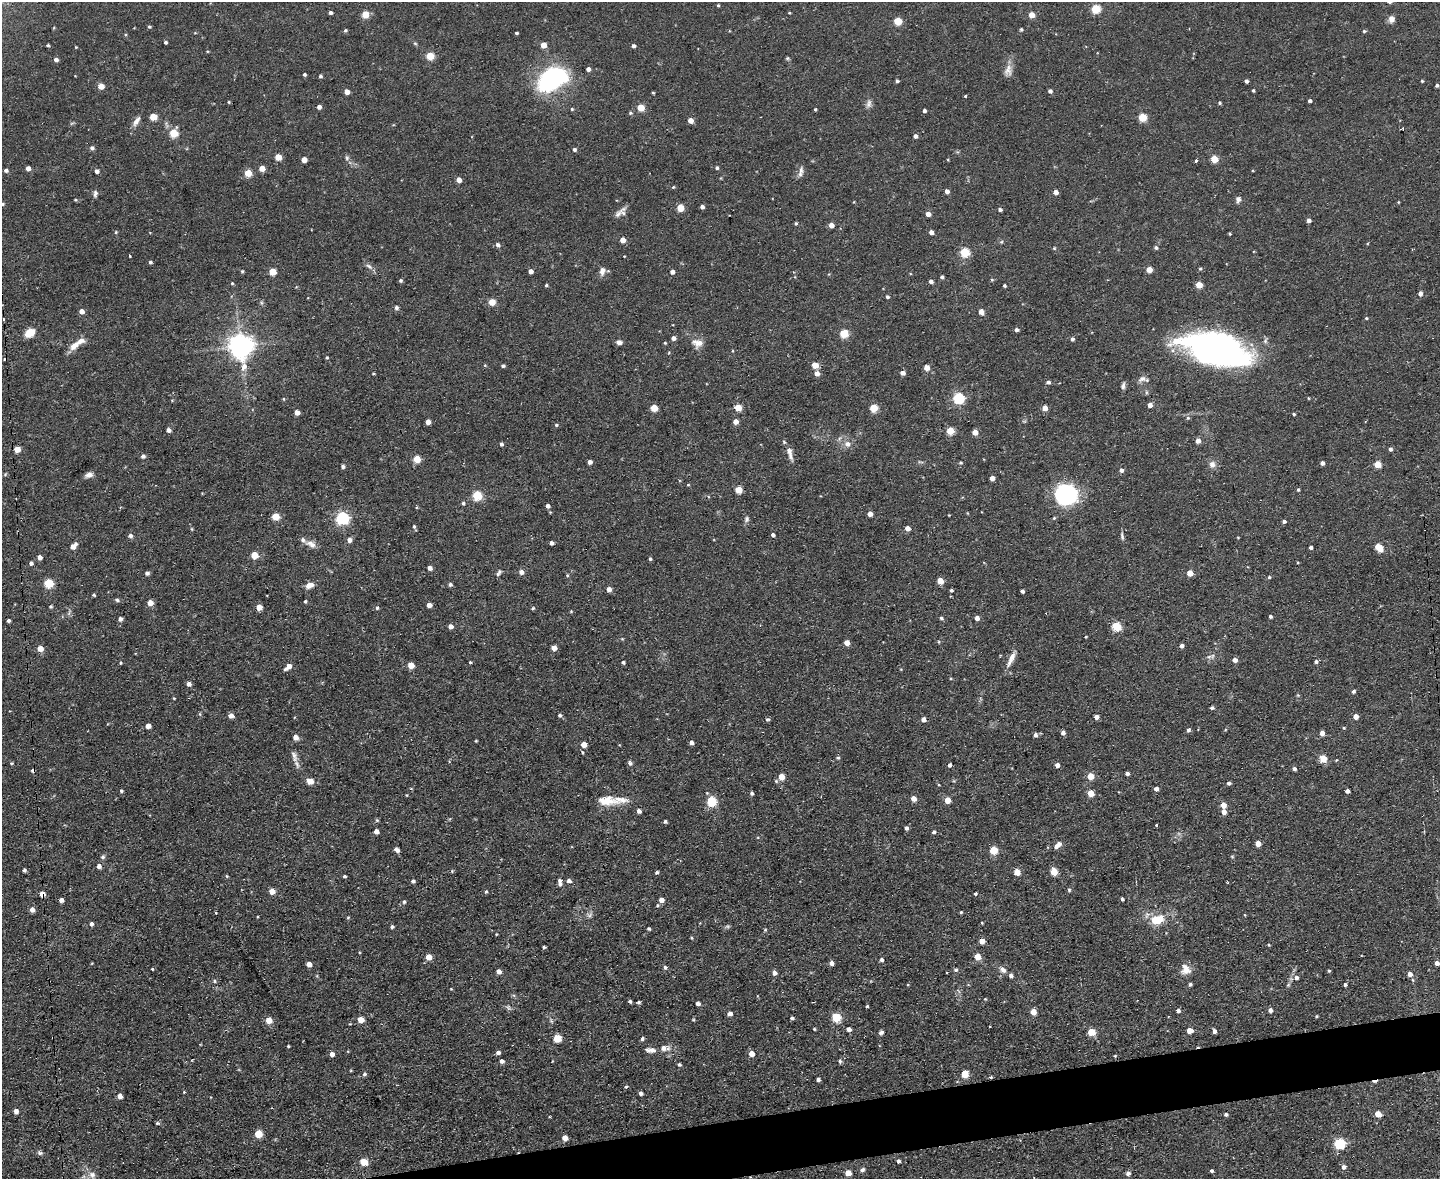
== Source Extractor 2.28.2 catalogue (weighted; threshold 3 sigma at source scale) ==
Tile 5 of 3 x 4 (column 2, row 2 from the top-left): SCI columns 1678-3115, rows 2354-3530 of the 4684 x 4706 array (HDU 1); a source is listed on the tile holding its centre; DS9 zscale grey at full resolution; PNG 1442 x 1181 px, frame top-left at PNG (2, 2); no overlay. Shown black and unused: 3% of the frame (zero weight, under 2 of 3 exposures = <1% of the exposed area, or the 3 px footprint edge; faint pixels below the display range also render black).
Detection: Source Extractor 2.28.2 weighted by HDU 2 'WHT'; one run over the whole footprint, this tile lists its part. Background 0.0728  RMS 0.0067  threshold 0.0301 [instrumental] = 3 sigma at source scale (4.5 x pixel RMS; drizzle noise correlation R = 1.50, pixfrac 1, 0.05/0.05 arcsec/px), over >= 5 px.
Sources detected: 457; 2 too faint to see at this stretch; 2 inside a brighter object's white glare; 7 cosmic-ray / hot-pixel residue — not listed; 9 inside a brighter listed object's ellipse — not listed separately; the other 437 listed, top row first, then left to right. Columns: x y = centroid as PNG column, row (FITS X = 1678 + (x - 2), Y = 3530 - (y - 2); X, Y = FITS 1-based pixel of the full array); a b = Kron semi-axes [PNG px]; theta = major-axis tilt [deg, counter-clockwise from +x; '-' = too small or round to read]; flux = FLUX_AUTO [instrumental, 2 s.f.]
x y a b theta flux
718 6 4 4 - 0.77
1096 9 5 5 - 32
330 12 4 4 - 1.7
789 13 3 3 - 0.6
365 14 5 5 - 16
1032 15 4 4 - 9.4
1391 19 9 7 -89 3.3
898 21 5 4 - 22
149 27 4 4 - 0.92
1021 29 5 4 - 0.77
345 31 5 4 - 0.99
1364 31 5 4 - 0.95
516 33 3 3 - 1
165 42 3 3 - 1.2
415 43 6 4 -41 0.91
48 45 4 3 - 0.92
543 45 4 4 - 8.5
633 46 4 4 - 1.8
76 47 3 3 - 0.56
430 56 5 5 - 21
787 58 5 5 - 0.82
56 60 4 4 - 2.5
588 69 4 4 - 2.9
1008 70 15 10 84 5
304 74 4 3 - 1.2
320 76 4 3 - 1.2
551 79 21 14 46 96
897 81 3 3 - 1.3
1246 81 4 3 - 1.8
1422 81 3 3 - 0.71
1437 85 4 4 - 1.3
101 86 5 4 - 6.9
1253 90 3 3 - 0.95
1050 91 4 4 - 1.9
347 92 4 4 - 5.6
653 93 3 2 - 0.72
965 96 3 3 - 2.1
1310 101 4 3 - 1.8
229 102 4 3 - 0.64
1219 103 4 4 - 0.93
869 104 12 7 75 2.7
319 107 4 4 - 3.2
641 108 5 5 - 14
572 109 5 4 - 0.75
815 109 3 3 - 0.81
924 111 3 3 - 1.7
630 113 5 4 - 0.93
153 117 5 5 - 15
1142 117 5 5 - 27
690 120 4 4 - 5.4
136 121 14 6 57 3.7
1402 129 4 3 - 0.73
174 133 5 5 - 25
915 136 4 4 - 2.4
92 148 6 5 - 2
574 150 4 4 - 1.5
278 157 5 4 - 12
347 158 7 5 -89 1.3
1214 159 5 5 - 17
304 160 4 4 - 6.1
1195 161 3 3 - 2
28 168 4 4 - 3.4
262 168 5 4 - 6.6
717 168 4 4 - 1.2
6 170 5 4 - 1.7
801 170 12 7 86 3
97 171 4 4 - 2.2
248 173 5 4 - 15
459 180 4 4 - 4.5
673 187 4 4 - 0.7
947 191 4 4 - 2.8
1056 192 4 4 - 3.6
95 193 9 5 85 1.9
1238 199 8 6 85 2.3
75 200 4 3 - 0.82
1398 202 4 3 - 0.52
2 204 5 4 - 1
702 207 4 4 - 2.2
680 208 5 5 - 16
1000 209 4 4 - 1.6
618 214 23 5 45 3.2
928 214 4 4 - 4.6
1308 220 4 4 - 2.7
796 223 4 3 - 0.93
831 225 4 4 - 5.7
116 232 4 4 - 0.78
931 232 4 4 - 3.4
1230 234 3 3 - 0.7
622 240 5 4 - 6.1
1001 242 5 4 - 0.8
498 245 5 5 - 2.1
1054 248 4 4 - 0.7
1156 248 5 4 - 1.3
964 252 5 5 - 36
130 256 3 3 - 1.2
150 262 4 4 - 1.2
369 266 12 5 -32 2.3
1200 269 4 4 - 0.85
1149 270 4 4 - 8.1
242 271 5 4 - 0.81
530 271 4 4 - 3.3
602 271 10 7 74 3.4
272 272 5 5 - 14
672 272 5 5 - 2.6
910 273 4 3 - 0.48
942 277 4 4 - 1.3
401 280 4 4 - 1.1
992 280 4 4 - 0.73
931 281 4 4 - 2.2
232 283 4 4 - 0.7
546 285 4 3 - 0.94
1199 285 5 4 - 12
1004 286 3 3 - 1.1
1420 293 5 4 - 2.7
887 297 4 4 - 1.2
492 302 5 5 - 10
261 303 6 4 72 0.99
396 308 5 5 - 1.6
81 311 4 4 - 4.4
981 312 7 5 -61 3.3
1366 318 4 3 - 0.69
3 319 3 2 - 0.79
1017 330 4 4 - 2
30 333 10 8 39 9.4
844 333 5 5 - 28
673 338 4 4 - 2.9
1072 339 4 4 - 1.7
619 342 6 5 - 2.7
665 343 4 3 - 0.63
698 343 15 11 -8 5.8
74 346 18 9 40 6.1
240 346 8 8 - 700
1222 351 59 29 -15 230
327 358 4 4 - 0.85
815 365 5 4 - 11
503 366 4 4 - 1.4
927 368 5 4 - 6.1
373 373 3 3 - 0.64
817 373 5 5 - 3.9
902 373 4 4 - 3.4
1142 379 11 7 18 3.3
1048 382 5 4 - 2
1123 386 9 5 80 2
1146 392 6 4 -72 0.95
958 398 5 5 - 65
1308 398 4 3 - 0.49
284 399 5 3 - 0.57
172 400 4 4 - 0.56
1150 405 4 4 - 3.9
654 408 5 5 - 13
738 408 5 4 - 14
874 408 5 5 - 22
1045 408 4 4 - 7.1
297 412 4 4 - 5
1294 414 3 3 - 0.84
1188 418 5 4 - 1.1
428 422 4 4 - 4.9
735 422 5 5 - 4.3
556 425 5 4 - 0.95
169 430 4 4 - 2.7
950 431 5 5 - 20
975 432 4 4 - 6.3
1198 441 5 4 - 4.5
501 444 4 4 - 1.6
847 444 7 7 - 3.8
17 449 5 4 - 11
1390 449 4 4 - 1.8
790 453 20 6 -75 4.4
143 456 5 4 - 2
417 459 5 5 - 19
590 462 4 4 - 2.8
920 462 10 3 -10 0.96
960 463 4 3 - 0.88
1322 463 4 4 - 2.4
1212 464 9 8 - 3.5
1377 464 5 4 - 14
343 466 5 4 - 1.6
1121 470 4 4 - 2.3
5 474 5 5 - 0.85
89 475 9 6 19 3.1
992 478 4 4 - 4
688 485 5 3 - 0.61
738 490 5 4 - 14
1298 490 4 3 - 0.94
1066 495 18 16 -11 92
477 496 5 5 - 38
463 503 5 4 - 1.1
548 506 5 4 - 2.1
417 507 5 3 - 0.62
870 514 4 4 - 4.4
949 515 2 2 - 0.52
275 516 5 5 - 14
342 518 6 6 - 110
1054 518 5 4 - 0.79
746 519 9 6 76 1.8
1284 521 4 3 - 2
414 526 5 4 - 0.98
907 528 4 4 - 4.2
192 529 5 3 - 0.7
773 535 4 4 - 1.8
130 536 6 5 - 1.8
1122 536 10 4 -83 1.7
1238 537 4 2 - 0.46
349 540 5 5 - 3.4
551 543 4 3 - 2.2
311 544 15 8 -28 4.3
73 546 8 5 43 5.2
1311 547 3 3 - 1.8
1379 548 10 7 -47 6.3
254 555 5 5 - 14
39 557 5 4 - 3.4
650 559 4 3 - 1.1
31 563 4 4 - 1.5
1298 563 4 3 - 0.6
430 568 4 4 - 3.3
521 572 5 5 - 3
147 573 5 4 - 1.7
498 573 10 5 58 1.7
1190 573 4 4 - 9.9
567 575 4 4 - 0.74
1269 577 4 4 - 0.86
940 581 5 4 - 10
48 583 5 5 - 31
450 584 4 4 - 1.6
309 585 10 6 25 4.6
609 589 5 4 - 4
951 590 3 3 - 1.2
1022 591 4 4 - 1.9
94 595 3 3 - 0.95
267 595 3 2 - 0.5
117 600 6 4 -21 1.2
305 601 4 3 - 1
150 603 5 5 - 5.6
429 605 4 4 - 3.5
51 607 5 4 - 0.84
259 607 5 5 - 7.6
377 608 5 4 - 1.1
533 608 5 4 - 0.98
571 611 5 3 - 0.57
1270 617 4 3 - 1.4
941 618 5 4 - 1.2
977 618 4 4 - 3.3
120 619 4 4 - 2.4
8 621 3 3 - 1.2
450 626 5 4 - 3.6
1116 627 5 5 - 36
1086 637 3 2 - 0.63
938 642 5 3 - 0.63
847 643 4 4 - 6.2
1182 646 4 4 - 2.2
554 648 4 4 - 5.2
40 649 5 4 - 7.7
1209 657 7 4 3 1.5
1011 659 22 6 66 5.6
1235 660 5 4 - 3
470 662 3 3 - 0.72
623 662 4 4 - 1.2
1316 662 4 4 - 1.5
120 663 4 3 - 0.71
411 665 5 4 - 9.6
288 667 7 4 40 5.2
951 679 4 3 - 0.65
189 684 5 4 - 2.9
1353 691 5 4 - 1.4
174 698 3 3 - 0.54
1212 708 5 4 - 1.1
560 715 5 4 - 1.5
231 716 5 4 - 4.2
1356 716 4 4 - 4.9
1096 717 4 4 - 3
767 719 6 4 1 1.1
923 720 4 4 - 3.8
148 726 5 4 - 5.1
1344 728 4 4 - 0.75
1188 730 4 4 - 1.6
1063 733 4 4 - 2.3
1322 733 4 4 - 4.5
1035 735 5 4 - 2.2
295 737 5 5 - 4.5
476 741 3 3 - 0.67
691 742 4 4 - 2.1
584 745 5 4 - 6.1
582 752 5 3 - 0.65
294 756 17 7 -73 4.3
838 758 5 4 - 1.1
1323 759 10 9 - 5.1
1336 760 4 2 - 0.54
11 763 4 3 - 0.82
630 763 6 5 - 1.8
949 765 4 4 - 1.6
1057 765 4 4 - 3.3
1294 769 4 4 - 1.9
1127 774 4 4 - 2
1090 776 5 4 - 13
781 777 5 5 - 9.7
310 781 5 4 - 9.9
1229 783 4 4 - 1.9
939 785 4 3 - 0.56
1156 789 4 4 - 3
121 791 4 4 - 0.9
1347 791 4 4 - 2.6
752 793 4 4 - 1.2
1091 793 5 4 - 13
407 795 4 3 - 0.53
913 798 4 4 - 5.3
947 800 5 4 - 8.4
606 801 27 11 -4 12
711 801 5 5 - 41
1223 805 5 4 - 6
639 811 4 4 - 3.1
1224 812 5 5 - 4.2
377 820 5 4 - 0.85
665 821 3 3 - 1.3
1156 825 3 3 - 1.9
906 828 4 4 - 1.9
376 831 4 4 - 3.5
934 832 4 4 - 1.4
1258 843 4 4 - 6.6
1059 844 6 5 - 3.5
397 850 6 4 -34 2.6
993 850 5 5 - 22
1232 856 5 3 - 0.65
103 857 6 5 - 1.5
99 866 5 5 - 3
24 870 4 3 - 1.3
657 872 4 4 - 1.2
1017 872 5 4 - 11
1054 872 5 5 - 15
227 876 4 4 - 0.68
344 876 3 3 - 1
413 881 4 4 - 1.6
569 881 5 4 - 2.7
560 884 6 5 - 1.8
1069 890 5 4 - 0.96
272 891 5 5 - 6.5
486 891 5 4 - 0.89
42 894 4 4 - 7.5
976 894 4 3 - 2.4
1122 899 3 3 - 1.2
61 900 5 4 - 2.5
661 900 5 4 - 4.3
404 902 5 4 - 1.1
32 910 5 5 - 3.5
961 912 3 3 - 0.85
216 913 3 2 - 0.89
1245 915 4 2 - 0.46
348 917 5 3 - 0.66
1157 920 20 13 16 14
982 923 3 2 - 0.56
91 924 5 4 - 1.7
392 927 4 4 - 1.4
649 929 4 3 - 1.2
765 930 5 4 - 0.74
496 934 4 3 - 0.53
691 938 4 3 - 0.74
982 941 4 4 - 6.2
1269 945 4 4 - 0.69
544 947 4 3 - 1
429 957 5 4 - 9.1
977 957 5 4 - 8.7
881 960 5 5 - 1.5
831 963 4 4 - 3
1437 963 4 4 - 3.8
309 964 5 4 - 4.7
665 967 5 4 - 1.6
152 969 3 3 - 1
1185 969 15 13 -65 6.5
956 970 5 4 - 1.4
1003 970 10 6 -43 3
1329 971 4 3 - 0.85
499 972 4 4 - 3.5
774 973 5 4 - 3.2
1410 974 5 4 - 4.3
1296 977 5 5 - 2.4
1413 980 6 3 -70 0.85
215 981 5 4 - 1
1190 984 4 4 - 1.4
1288 985 6 4 44 1
1345 985 4 3 - 1.5
451 989 5 3 - 0.49
630 1001 4 3 - 1.3
639 1002 5 4 - 1.1
698 1003 4 4 - 2.7
867 1006 3 3 - 0.95
508 1007 8 5 -83 1.5
1270 1010 4 4 - 2.8
1178 1011 5 4 - 1.9
1033 1012 4 4 - 7.9
730 1014 4 4 - 3.4
1316 1016 4 3 - 0.74
836 1017 5 5 - 32
792 1018 4 3 - 1.4
269 1020 5 5 - 9.5
361 1020 5 5 - 9.5
551 1021 7 4 -65 1.3
990 1027 3 2 - 0.65
814 1029 3 3 - 0.68
849 1029 5 4 - 3
1190 1031 5 4 - 7.5
1214 1031 4 4 - 2.8
881 1032 6 5 - 1.7
1091 1032 5 5 - 20
557 1038 5 5 - 20
642 1039 5 4 - 1.4
288 1046 3 3 - 0.67
664 1048 11 8 22 4.1
652 1050 9 7 -18 2.8
498 1053 5 4 - 2.1
751 1053 5 4 - 6.6
332 1054 5 4 - 3.8
502 1061 4 4 - 2.2
840 1061 5 4 - 1.3
679 1064 4 3 - 1.3
364 1074 5 5 - 1.4
964 1074 5 5 - 18
991 1077 3 3 - 1
818 1079 4 4 - 2
626 1086 3 3 - 1.4
184 1092 4 3 - 0.55
641 1093 4 4 - 1.8
120 1096 5 4 - 4.4
16 1111 5 4 - 3.2
1226 1114 4 4 - 1.6
1378 1114 5 4 - 11
157 1123 4 4 - 1.1
258 1134 5 5 - 19
565 1138 4 4 - 5.7
1339 1144 5 5 - 65
40 1153 7 5 -20 1.6
898 1161 3 3 - 1.6
364 1162 5 5 - 18
1344 1167 6 5 - 2.4
863 1170 6 5 - 1.5
1212 1171 4 3 - 1.4
848 1173 5 4 - 9.7
1128 1173 5 4 - 2.4
92 1175 10 9 - 4.2
Overlapping masked pixels (flux is a lower limit): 2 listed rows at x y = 42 894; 991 1077
Isophote crosses this tile's border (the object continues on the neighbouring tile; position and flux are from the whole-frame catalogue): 1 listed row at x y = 2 204